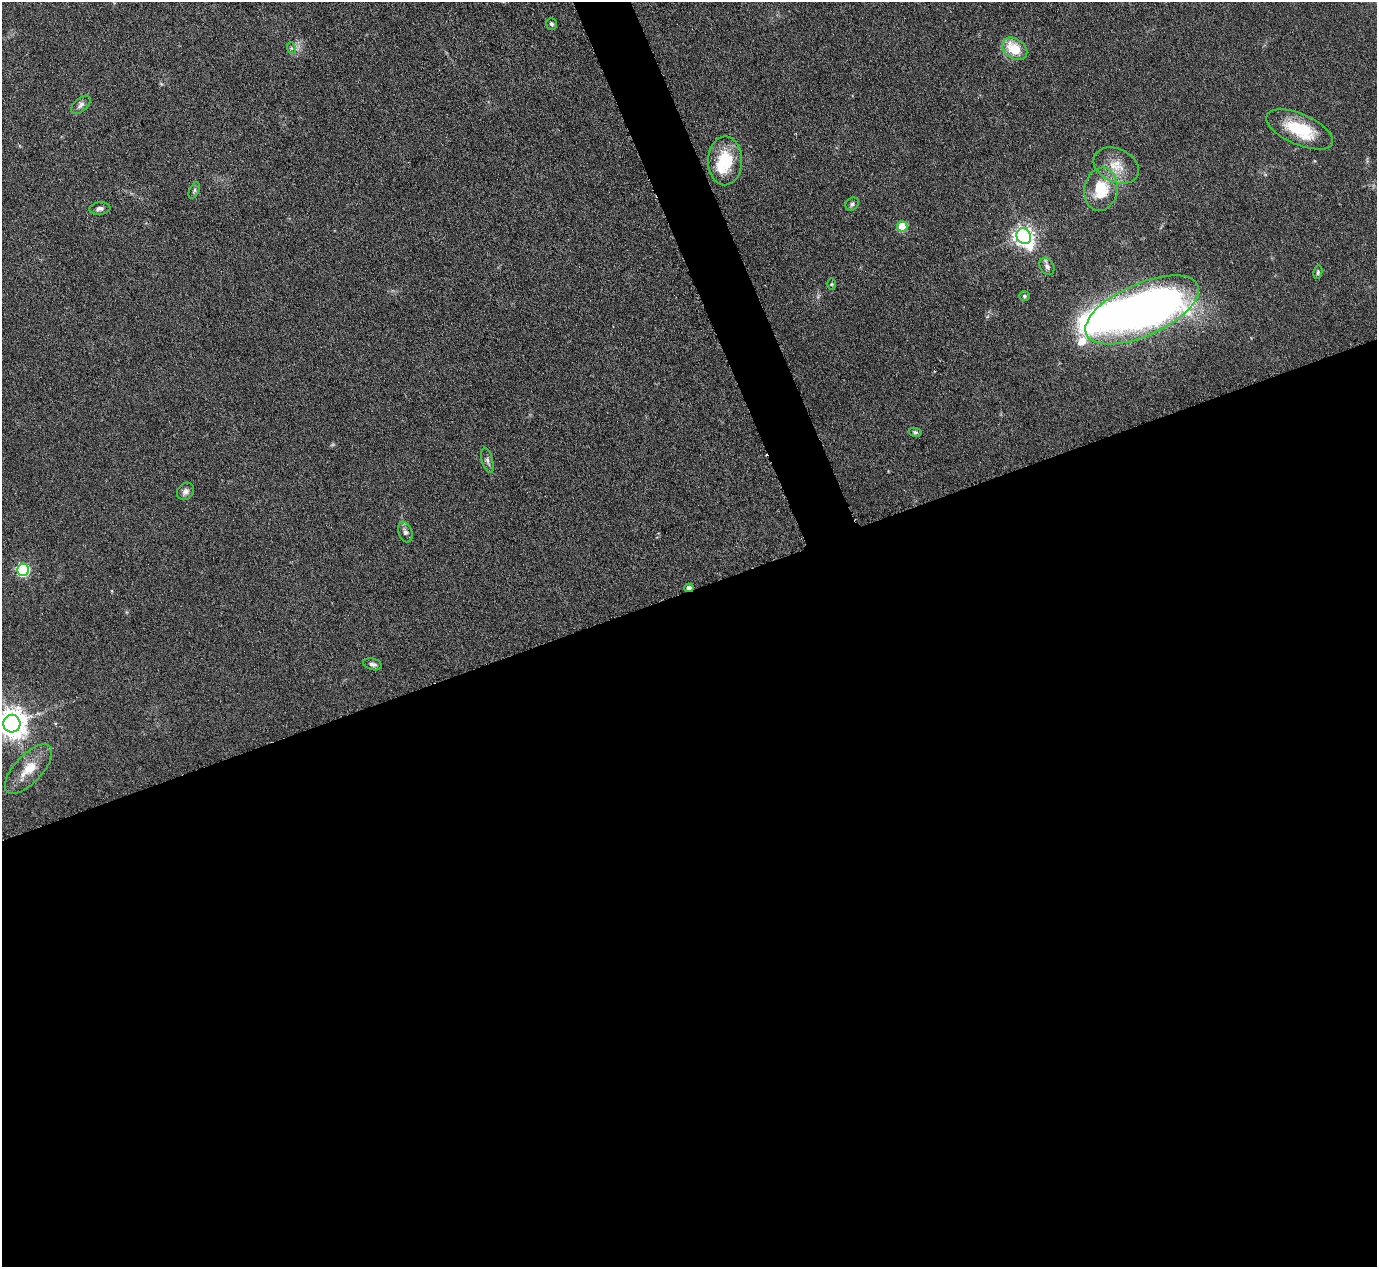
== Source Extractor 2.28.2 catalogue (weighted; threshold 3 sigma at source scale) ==
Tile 15 of 4 x 4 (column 3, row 4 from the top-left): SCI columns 2753-4127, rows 149-1413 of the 5503 x 5489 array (HDU 1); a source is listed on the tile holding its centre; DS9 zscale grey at full resolution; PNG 1379 x 1269 px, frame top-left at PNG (2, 2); each listed source drawn as its Kron ellipse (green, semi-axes under 4 px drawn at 4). Shown black and unused: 55% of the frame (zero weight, under 3 of 6 exposures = <1% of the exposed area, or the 3 px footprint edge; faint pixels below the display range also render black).
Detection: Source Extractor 2.28.2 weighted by HDU 2 'WHT'; one run over the whole footprint, this tile lists its part. Background 0.0746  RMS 0.0042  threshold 0.0172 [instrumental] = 3 sigma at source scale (4.09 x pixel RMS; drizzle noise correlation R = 1.36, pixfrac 0.8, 0.05/0.05 arcsec/px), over >= 5 px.
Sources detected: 29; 1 inside a brighter object's white glare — neither listed nor drawn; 1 inside a brighter listed object's ellipse — not listed separately; the other 27 listed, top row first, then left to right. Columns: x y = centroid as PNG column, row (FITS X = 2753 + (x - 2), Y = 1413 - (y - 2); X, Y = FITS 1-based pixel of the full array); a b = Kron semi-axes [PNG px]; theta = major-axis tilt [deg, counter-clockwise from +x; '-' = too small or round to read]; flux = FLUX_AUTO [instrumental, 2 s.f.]
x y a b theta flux
551 24 6 5 - 0.92
291 48 6 4 -72 0.55
1014 49 14 9 -34 11
81 105 12 6 42 1.7
1300 129 36 15 -23 19
725 161 24 17 89 17
1116 166 24 16 -25 8.2
1101 189 22 16 81 14
194 190 9 4 65 0.88
852 204 7 6 - 0.97
100 208 10 6 5 1.4
902 226 5 5 - 16
1024 236 8 7 - 210
1047 266 9 7 -60 1.6
1318 272 7 4 80 0.73
832 284 6 4 89 0.46
1024 296 5 4 - 0.59
1142 310 61 26 24 360
915 432 6 4 -10 0.71
487 460 13 5 -75 1.4
186 491 9 8 - 1.7
405 532 10 6 -70 1.6
23 570 6 6 - 51
689 588 4 4 - 2.7
373 664 9 5 -16 1.5
12 724 8 8 - 600
29 769 31 14 47 9.4
Overlapping masked pixels (flux is a lower limit): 1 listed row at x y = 689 588
Isophote crosses this tile's border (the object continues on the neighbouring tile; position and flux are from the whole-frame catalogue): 1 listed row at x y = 12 724